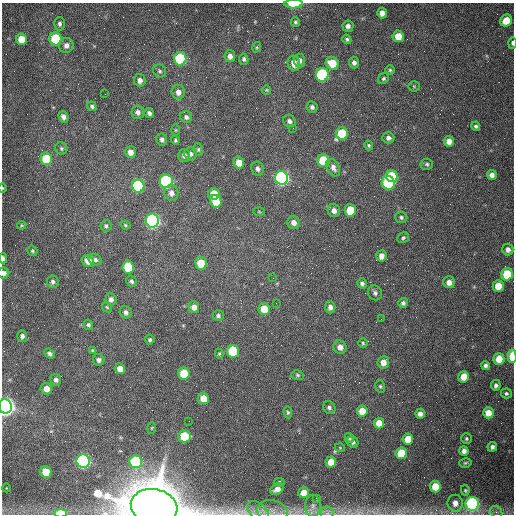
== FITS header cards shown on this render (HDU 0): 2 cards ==
NAXIS1  =                  512 /fastest changing axis
NAXIS2  =                  512 /next to fastest changing axis

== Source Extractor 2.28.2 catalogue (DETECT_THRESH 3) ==
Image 512 x 512 px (HDU 0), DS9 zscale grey, 1 PNG px = 1 image px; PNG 516 x 516 px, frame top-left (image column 1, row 512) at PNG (2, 3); each listed source drawn as its Kron ellipse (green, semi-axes under 4 px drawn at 4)
Background 1540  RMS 24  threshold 71.1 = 3 sigma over >= 5 px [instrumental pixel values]
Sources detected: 166; all 166 listed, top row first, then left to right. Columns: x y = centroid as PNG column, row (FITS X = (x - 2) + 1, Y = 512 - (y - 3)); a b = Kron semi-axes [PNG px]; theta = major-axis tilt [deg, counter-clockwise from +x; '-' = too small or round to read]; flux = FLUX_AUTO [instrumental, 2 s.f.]
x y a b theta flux
294 4 9 4 1 2.5e+04
382 13 5 5 - 1.1e+04
506 20 6 5 - 2.5e+04
295 22 5 4 - 2.5e+03
60 24 7 5 -90 4.2e+03
348 26 6 5 - 6.3e+03
398 36 6 5 - 2.3e+04
21 39 5 5 - 2.5e+04
56 39 6 6 - 9.9e+04
347 39 5 4 - 2.9e+03
512 43 5 3 - 3.3e+03
66 45 7 7 - 8.6e+03
257 47 5 3 - 1.8e+03
230 56 6 5 - 7.8e+03
180 59 6 6 - 1.3e+05
244 59 6 4 -77 3.3e+03
299 61 7 5 -84 7.0e+03
294 63 8 6 -75 1.2e+04
332 63 7 6 - 3.2e+04
354 63 6 5 - 5.4e+03
390 70 5 5 - 2.6e+03
160 71 7 6 - 3.4e+03
322 75 7 6 - 2.0e+05
383 78 6 5 - 3.1e+03
140 80 6 5 - 8.1e+03
414 86 5 5 - 2.1e+03
266 90 4 4 - 1.6e+03
178 92 7 6 - 8.8e+03
105 94 2 2 - 7.6e+02
92 106 5 4 - 3.5e+03
312 107 5 5 - 4.6e+03
138 112 6 6 - 6.1e+03
149 113 5 4 - 5.3e+03
63 117 6 5 - 6.7e+03
186 117 6 6 - 4.7e+03
289 121 6 5 - 5.5e+03
476 126 4 4 - 3.2e+03
293 128 2 2 - 9.0e+02
176 130 6 4 90 2.0e+03
342 133 6 6 - 6.0e+04
388 138 6 5 - 5.9e+03
162 139 6 5 - 5.0e+03
175 140 4 4 - 2.3e+03
449 141 5 5 - 1.0e+04
369 145 5 4 - 2.3e+03
61 148 6 5 - 3.0e+03
198 149 6 5 - 2.6e+03
130 152 6 5 - 1.1e+04
190 154 6 6 - 5.4e+03
184 155 6 6 - 7.0e+03
46 159 6 6 - 6.1e+04
323 161 6 6 - 8.6e+04
239 163 6 5 - 1.9e+04
427 164 6 5 - 3.1e+03
333 168 9 6 -61 7.4e+03
258 169 7 6 - 5.6e+03
492 175 5 5 - 7.0e+03
392 176 6 5 - 7.1e+04
281 178 7 6 - 4.4e+05
166 181 6 6 - 2.6e+05
388 183 7 6 - 1.2e+05
138 186 6 6 - 2.0e+05
3 188 5 3 - 1.4e+03
171 193 8 7 - 9.0e+03
214 194 6 5 - 2.7e+04
216 201 6 5 - 3.4e+04
350 210 6 5 - 4.8e+04
334 211 6 6 - 8.1e+03
259 212 5 3 - 1.4e+03
401 217 6 5 - 3.6e+03
152 221 7 6 - 5.4e+05
294 222 6 6 - 8.8e+03
22 225 4 4 - 2.1e+03
125 225 5 4 - 2.0e+03
106 226 5 5 - 3.8e+03
403 238 6 5 - 3.2e+03
508 249 6 5 - 7.0e+03
32 251 5 5 - 2.7e+03
381 256 6 5 - 9.5e+03
3 258 5 3 - 5.0e+03
95 260 7 5 -26 5.0e+03
88 261 6 5 - 1.3e+04
201 263 6 6 - 3.3e+04
128 267 6 6 - 6.7e+04
4 273 6 5 - 6.0e+03
507 274 6 5 - 5.7e+04
273 278 2 2 - 7.7e+02
131 281 6 5 - 3.9e+03
53 282 6 6 - 4.4e+03
449 282 6 5 - 1.1e+04
362 283 5 5 - 4.1e+03
498 286 6 5 - 2.8e+04
375 293 7 7 - 4.8e+03
111 299 6 5 - 6.4e+03
276 303 3 2 - 1.3e+03
403 303 5 5 - 4.2e+03
107 307 6 4 -45 2.0e+03
194 307 6 5 - 1.0e+04
330 307 6 5 - 6.2e+03
264 309 6 5 - 3.2e+04
126 312 6 5 - 4.9e+03
218 315 5 5 - 3.6e+03
381 319 2 2 - 7.8e+02
88 325 5 4 - 3.3e+03
22 336 5 5 - 5.1e+03
150 340 5 5 - 2.7e+03
363 343 5 4 - 2.3e+03
340 347 7 6 - 1.1e+04
93 350 4 3 - 2.1e+03
233 351 6 6 - 1.0e+05
49 353 5 4 - 4.3e+03
219 354 5 4 - 1.8e+03
512 356 7 3 -90 4.7e+04
499 359 5 5 - 2.8e+04
99 360 6 5 - 5.1e+03
383 362 6 5 - 1.2e+04
485 365 4 4 - 4.2e+03
120 369 5 5 - 1.3e+04
184 373 6 5 - 4.3e+04
297 375 6 4 -17 2.8e+03
464 377 6 5 - 2.4e+04
56 380 6 5 - 4.8e+03
496 385 5 5 - 4.1e+03
380 386 6 5 - 2.7e+03
46 389 6 6 - 1.3e+04
506 393 5 5 - 3.1e+03
203 398 6 5 - 2.4e+04
5 406 7 6 - 1.2e+06
329 408 6 6 - 4.1e+03
362 411 5 5 - 2.4e+04
288 412 6 4 -81 2.5e+03
488 413 5 5 - 1.9e+04
420 414 5 4 - 7.5e+03
189 421 2 2 - 6.4e+02
379 423 5 5 - 2.0e+04
152 428 5 3 - 1.5e+03
184 436 6 6 - 5.9e+04
349 438 5 4 - 2.7e+03
466 438 5 5 - 2.7e+03
408 439 5 5 - 2.7e+04
353 442 6 5 - 4.4e+03
492 447 5 4 - 5.1e+03
340 448 5 3 - 1.2e+03
464 451 5 4 - 7.0e+03
401 453 6 5 - 5.0e+04
83 461 7 6 - 4.1e+05
136 462 6 6 - 1.5e+05
331 462 5 5 - 2.0e+04
465 463 6 4 15 2.5e+03
46 472 6 5 - 4.1e+04
279 482 5 4 - 2.3e+03
435 486 6 5 - 3.2e+04
6 488 4 3 - 1.1e+03
277 489 7 5 33 1.1e+04
465 490 5 4 - 2.2e+03
304 493 5 5 - 1.8e+04
316 498 3 2 - 4.0e+03
455 503 8 7 - 1.2e+04
472 504 7 6 - 3.4e+05
313 506 11 7 90 8.6e+03
154 507 23 17 -11 1.2e+07
258 511 13 8 -40 1.1e+04
272 511 15 11 -14 1.6e+04
496 512 6 5 - 4.0e+03
61 513 6 3 -2 4.9e+04
327 513 6 6 - 4.8e+03
At the frame edge (FLAGS 8, measured only in part): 11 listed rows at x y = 294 4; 512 43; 3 188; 3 258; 4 273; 512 356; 5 406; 455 503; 154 507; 61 513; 327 513